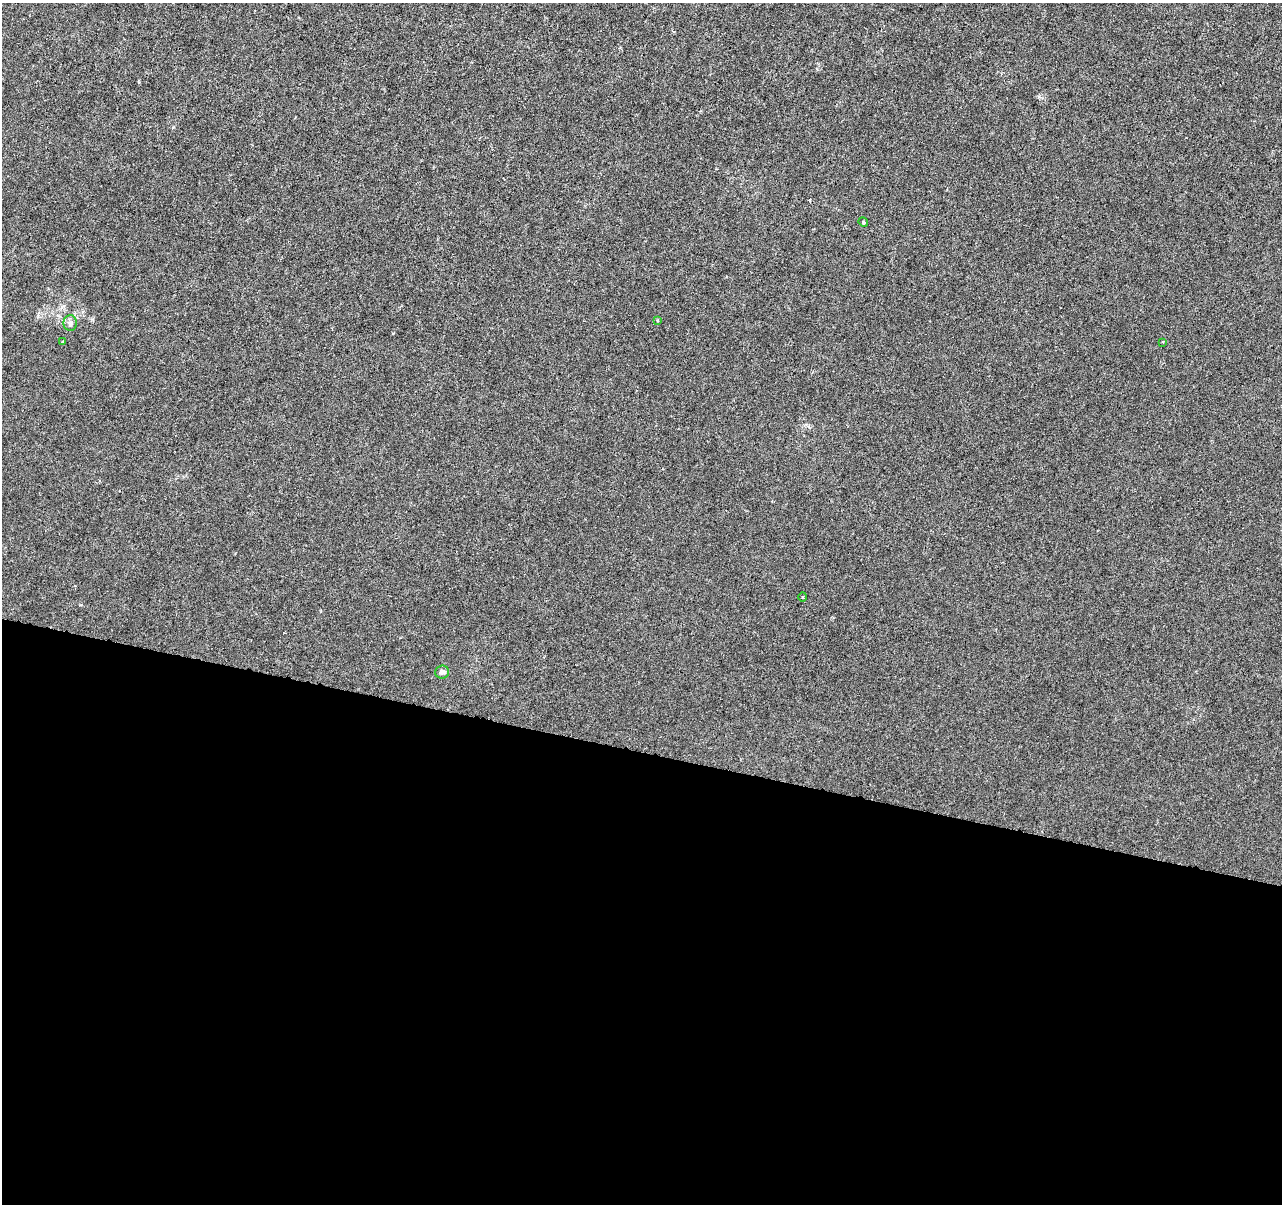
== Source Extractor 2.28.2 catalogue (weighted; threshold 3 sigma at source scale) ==
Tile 14 of 4 x 4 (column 2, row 4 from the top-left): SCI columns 1281-2560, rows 222-1423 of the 5128 x 5312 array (HDU 1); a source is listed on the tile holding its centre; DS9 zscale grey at full resolution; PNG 1284 x 1206 px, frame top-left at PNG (2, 3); each listed source drawn as its Kron ellipse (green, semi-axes under 4 px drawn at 4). Shown black and unused: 38% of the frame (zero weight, under 3 of 6 exposures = <1% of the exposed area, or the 3 px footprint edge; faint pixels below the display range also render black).
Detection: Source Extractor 2.28.2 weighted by HDU 2 'WHT'; one run over the whole footprint, this tile lists its part. Background -1.32e-04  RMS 0.0013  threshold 0.00513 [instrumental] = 3 sigma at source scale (4.09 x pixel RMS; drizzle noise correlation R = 1.36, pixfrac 0.8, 0.0396/0.0396 arcsec/px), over >= 5 px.
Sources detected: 7; all 7 listed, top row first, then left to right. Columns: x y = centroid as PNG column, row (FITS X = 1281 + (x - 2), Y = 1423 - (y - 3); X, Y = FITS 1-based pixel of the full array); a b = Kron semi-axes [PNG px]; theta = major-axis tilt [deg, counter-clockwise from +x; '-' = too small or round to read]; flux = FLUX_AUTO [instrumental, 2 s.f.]
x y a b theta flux
863 222 5 4 - 0.13
657 320 3 3 - 0.17
70 323 8 6 90 0.38
62 342 3 3 - 0.18
1163 342 3 3 - 0.11
803 597 5 3 - 0.13
442 672 7 6 - 0.41